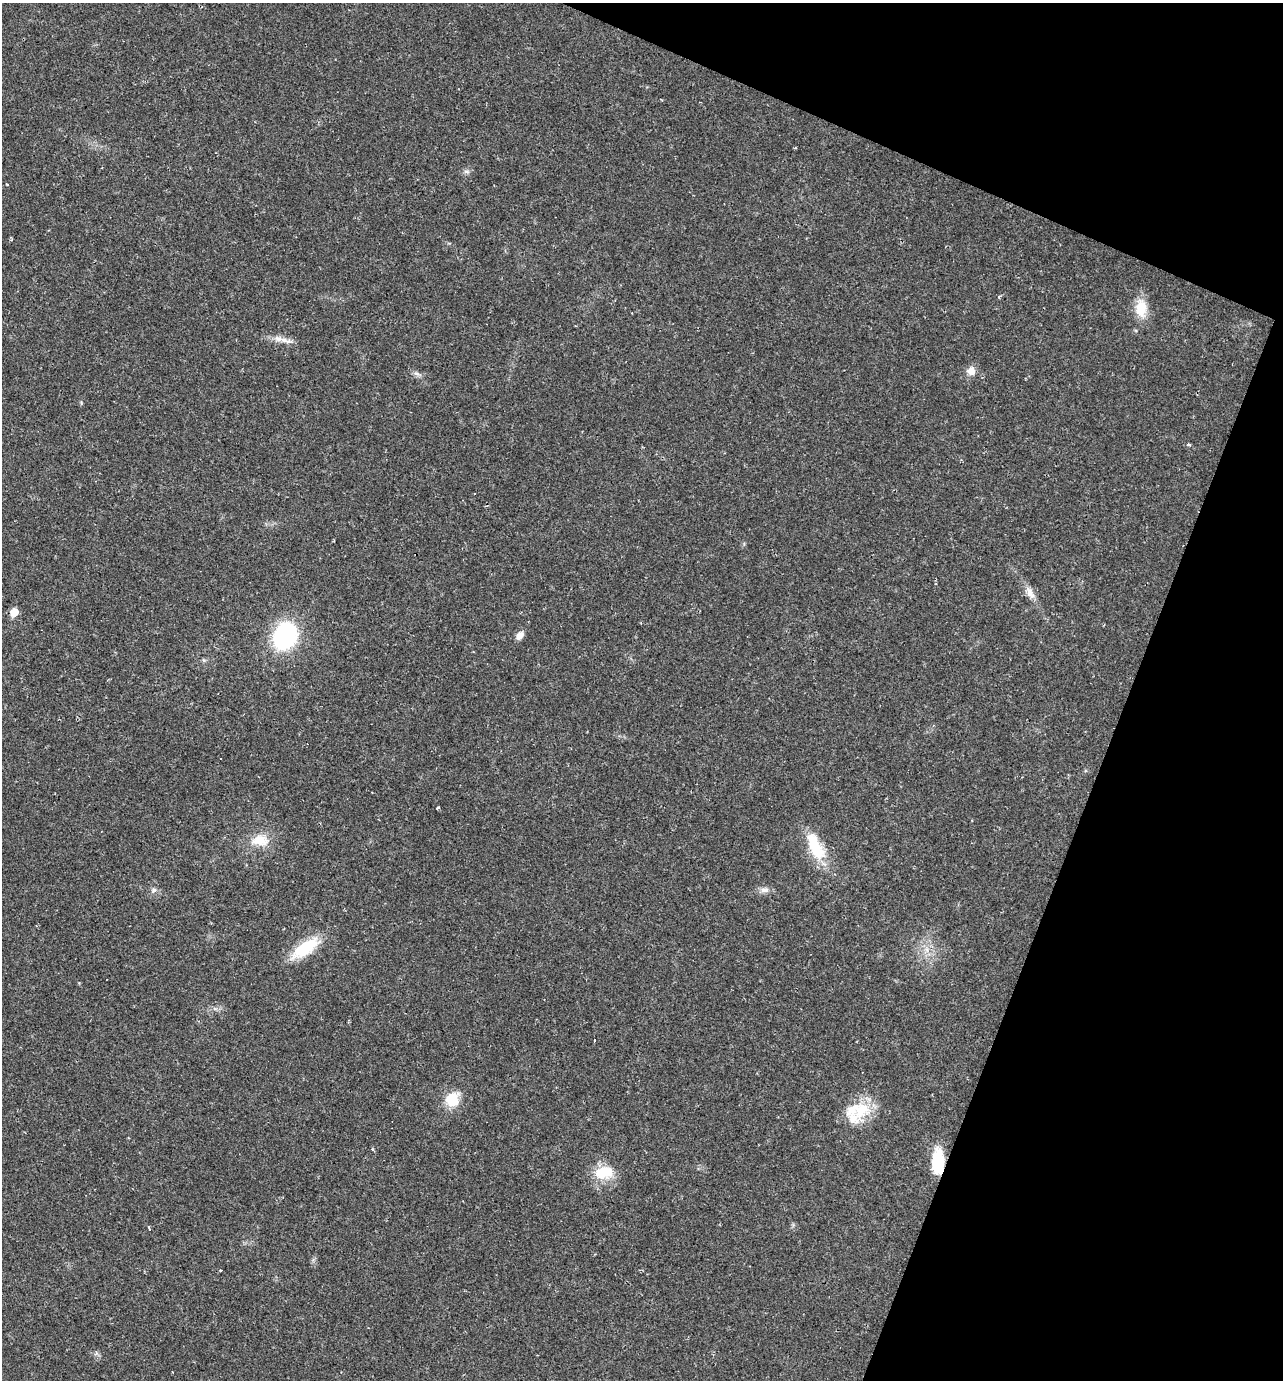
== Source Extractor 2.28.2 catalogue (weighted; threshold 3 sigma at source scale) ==
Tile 8 of 4 x 4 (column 4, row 2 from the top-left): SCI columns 4109-5389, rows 2755-4132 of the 5523 x 5509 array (HDU 1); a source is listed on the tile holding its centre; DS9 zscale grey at full resolution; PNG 1285 x 1382 px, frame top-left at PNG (2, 3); no overlay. Shown black and unused: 19% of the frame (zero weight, under 2 of 3 exposures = <1% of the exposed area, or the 3 px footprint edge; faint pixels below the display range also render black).
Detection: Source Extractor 2.28.2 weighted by HDU 2 'WHT'; one run over the whole footprint, this tile lists its part. Background 0.0291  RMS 0.0039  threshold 0.0177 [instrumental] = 3 sigma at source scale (4.5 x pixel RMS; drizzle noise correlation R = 1.50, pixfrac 1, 0.05/0.05 arcsec/px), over >= 5 px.
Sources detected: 27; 1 inside a brighter object's white glare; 1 cosmic-ray / hot-pixel residue — not listed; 2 inside a brighter listed object's ellipse — not listed separately; the other 23 listed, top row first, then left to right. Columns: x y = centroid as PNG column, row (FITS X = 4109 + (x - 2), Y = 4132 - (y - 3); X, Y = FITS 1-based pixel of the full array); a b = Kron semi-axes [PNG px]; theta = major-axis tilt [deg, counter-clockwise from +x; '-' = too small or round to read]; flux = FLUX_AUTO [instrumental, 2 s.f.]
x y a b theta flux
466 172 8 4 -8 0.92
1141 308 24 13 89 8.2
285 340 19 5 -22 2.5
971 371 10 10 - 2.9
416 373 9 4 -19 0.97
1189 445 3 3 - 2
1030 592 16 8 -70 3
14 612 6 5 - 7.9
520 635 10 7 53 2.6
285 636 20 16 67 58
438 808 4 2 - 0.7
260 840 25 15 5 7.8
815 847 40 16 -63 15
154 890 8 5 49 1
764 890 12 6 -1 1.9
305 948 37 14 35 15
452 1100 17 15 82 9.7
862 1110 28 21 48 14
373 1149 4 3 - 0.56
936 1161 25 15 76 11
603 1172 24 16 9 11
149 1228 5 3 - 0.6
220 1270 3 3 - 0.38
Overlapping masked pixels (flux is a lower limit): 1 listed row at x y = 936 1161